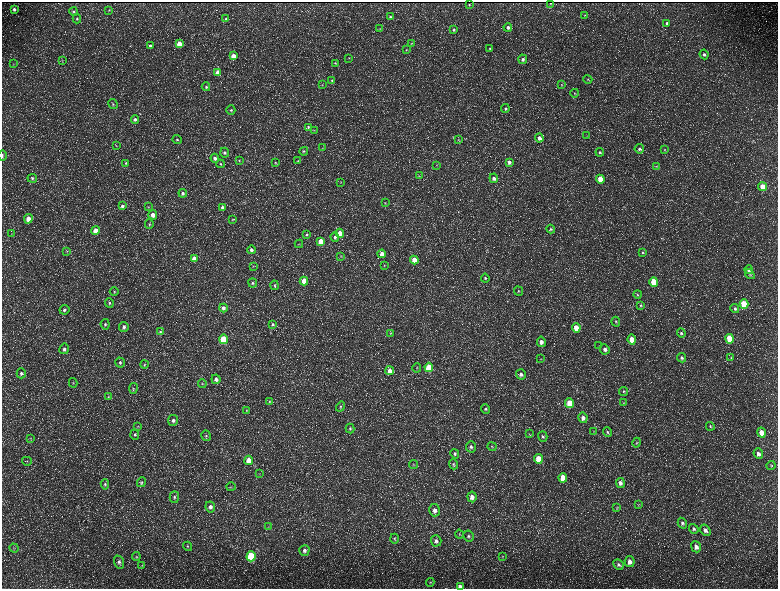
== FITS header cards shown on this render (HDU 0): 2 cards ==
NAXIS1  =                 1552 / length of data axis 1
NAXIS2  =                 1173 / length of data axis 2

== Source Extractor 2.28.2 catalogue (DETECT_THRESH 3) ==
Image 1552 x 1173 px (HDU 0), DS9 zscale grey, zoomed out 1/2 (1 PNG px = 2 x 2 image px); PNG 780 x 591 px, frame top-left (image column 1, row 1173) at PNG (2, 2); each listed source drawn as its Kron ellipse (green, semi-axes under 4 px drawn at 4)
Background 219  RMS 9.8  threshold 29.3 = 3 sigma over >= 5 px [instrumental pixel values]
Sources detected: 235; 34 cannot appear on this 1/2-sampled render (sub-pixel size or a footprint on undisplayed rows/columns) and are neither listed nor drawn; the other 201 listed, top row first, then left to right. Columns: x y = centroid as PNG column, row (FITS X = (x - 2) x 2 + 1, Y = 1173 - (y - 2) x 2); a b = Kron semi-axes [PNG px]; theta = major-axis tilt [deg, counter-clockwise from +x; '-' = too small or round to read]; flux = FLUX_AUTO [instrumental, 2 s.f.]
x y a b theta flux
550 3 2 1 - 1200
469 5 2 2 - 1400
14 9 4 3 - 4400
109 10 3 2 - 1200
74 12 4 4 - 2900
585 15 3 3 - 1400
390 17 4 3 - 2900
77 19 5 4 - 3100
226 19 4 3 - 3100
667 23 4 4 - 3800
508 27 4 4 - 6300
380 29 4 3 - 1400
454 30 4 4 - 3000
411 43 3 2 - 1200
179 44 4 4 - 22000
150 46 4 4 - 4500
490 48 4 4 - 2200
406 50 3 3 - 1200
704 54 5 4 - 5300
233 56 4 4 - 22000
349 58 3 2 - 830
523 59 5 4 - 5200
62 60 3 2 - 1100
335 63 4 3 - 1900
13 64 4 2 - 1100
217 72 4 4 - 15000
588 79 4 3 - 2000
332 81 4 4 - 2200
561 84 4 3 - 1900
322 85 3 2 - 720
206 87 4 4 - 2600
575 93 4 3 - 2000
113 104 5 4 - 2600
505 109 4 4 - 3400
231 110 4 4 - 3100
135 120 4 4 - 6000
308 127 4 4 - 2600
314 130 3 3 - 1200
587 136 3 2 - 1100
539 138 4 4 - 10000
177 140 5 4 - 3300
458 140 3 2 - 1000
116 145 3 2 - 1000
323 148 3 2 - 1000
639 149 4 4 - 4700
665 150 4 3 - 1700
304 151 4 4 - 2400
600 152 4 4 - 3700
225 153 5 4 - 4500
2 156 5 2 - 2600
215 158 4 4 - 5900
239 160 3 3 - 1200
298 161 4 3 - 1900
509 162 4 4 - 5400
126 163 4 4 - 2800
275 163 4 4 - 2200
220 164 4 4 - 2300
436 165 3 3 - 1200
656 166 4 3 - 1800
419 176 3 3 - 1500
32 178 5 4 - 3200
494 178 5 4 - 8300
600 179 4 3 - 31000
341 182 3 2 - 960
762 187 4 3 - 35000
183 193 4 4 - 4600
385 203 4 2 - 1200
122 206 4 4 - 4300
149 207 3 3 - 1600
222 207 3 3 - 5500
153 215 5 4 - 12000
28 219 5 4 - 21000
232 219 4 3 - 1400
149 224 4 3 - 2700
551 229 4 4 - 2700
95 230 4 4 - 18000
340 233 4 4 - 19000
11 234 4 2 - 1400
307 235 3 3 - 2400
335 237 5 4 - 4200
321 241 4 3 - 30000
299 244 4 2 - 1300
251 250 4 4 - 5800
67 251 4 3 - 1800
642 252 4 3 - 2000
382 254 4 4 - 15000
341 256 4 2 - 1300
194 259 4 4 - 14000
414 260 4 3 - 27000
384 265 3 3 - 1300
253 266 3 3 - 1100
749 270 4 4 - 7300
750 274 5 3 - 2400
485 278 4 4 - 3200
304 281 4 4 - 39000
654 282 5 4 - 64000
253 283 4 4 - 3500
274 285 5 4 - 2500
114 291 4 4 - 2600
518 291 5 4 - 2700
638 294 4 3 - 2100
109 303 4 4 - 3000
744 304 5 4 - 88000
641 306 4 4 - 2200
223 308 4 4 - 6500
735 309 5 4 - 3600
64 310 5 4 - 4600
616 322 5 4 - 2800
105 324 5 4 - 3500
273 324 4 4 - 3800
124 327 5 4 - 5600
576 328 5 4 - 22000
160 332 4 3 - 2200
391 333 3 2 - 1000
681 333 5 4 - 3500
223 339 5 4 - 90000
730 339 5 4 - 73000
632 340 5 4 - 30000
541 342 5 4 - 10000
599 346 3 2 - 1200
64 349 5 4 - 5800
605 349 5 4 - 6800
731 357 4 4 - 2300
682 358 5 4 - 4600
541 359 3 2 - 770
120 362 5 5 - 4400
144 364 4 4 - 2400
429 367 4 4 - 61000
417 368 4 3 - 1700
390 371 4 4 - 15000
21 373 5 4 - 4600
521 374 5 5 - 7900
216 379 5 4 - 8000
73 383 5 3 - 1500
202 384 4 3 - 2000
133 389 5 4 - 2800
624 391 4 4 - 2800
108 397 3 3 - 1400
270 401 4 4 - 2100
570 403 5 4 - 51000
623 403 3 2 - 1200
340 407 5 4 - 2900
486 409 5 4 - 3000
246 410 4 3 - 1300
583 418 5 4 - 10000
173 420 5 5 - 6700
710 426 4 4 - 2400
138 427 4 3 - 1500
350 428 5 3 - 2500
594 431 4 2 - 1100
607 432 5 4 - 3300
761 433 5 4 - 21000
135 434 5 4 - 3000
529 434 4 2 - 1100
206 436 5 4 - 3400
543 437 5 4 - 4400
30 438 4 3 - 1900
637 443 5 3 - 1900
471 447 5 5 - 4700
492 447 4 3 - 1800
455 454 5 4 - 3900
758 454 5 4 - 8200
538 459 5 4 - 51000
249 460 4 4 - 22000
27 461 5 3 - 2000
453 464 5 3 - 2400
413 465 4 2 - 1500
771 465 4 4 - 1800
259 474 3 2 - 790
563 478 5 4 - 31000
141 482 5 4 - 2700
620 483 5 4 - 6200
105 484 5 4 - 3200
231 487 5 2 - 1500
174 497 6 4 90 3800
472 497 5 4 - 12000
638 505 4 4 - 1600
210 507 5 5 - 8000
617 507 4 3 - 1600
435 510 6 5 - 11000
682 523 5 4 - 4900
268 527 3 2 - 1100
694 529 5 4 - 4600
705 530 6 4 -55 6900
459 534 4 4 - 2200
468 536 5 5 - 4300
394 539 5 4 - 2800
436 541 5 5 - 6100
188 546 5 3 - 2200
696 547 5 4 - 11000
14 548 5 4 - 2200
304 550 5 5 - 6800
251 556 5 4 - 160000
136 557 4 4 - 2100
502 557 4 3 - 1500
119 562 7 4 -66 6100
630 562 5 5 - 13000
142 565 4 3 - 1700
618 565 5 4 - 4700
430 582 4 4 - 2100
460 586 4 3 - 6500
At the frame edge (FLAGS 8, measured only in part): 2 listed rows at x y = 2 156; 460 586
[34 sub-pixel or undisplayed-footprint detections neither listed nor drawn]